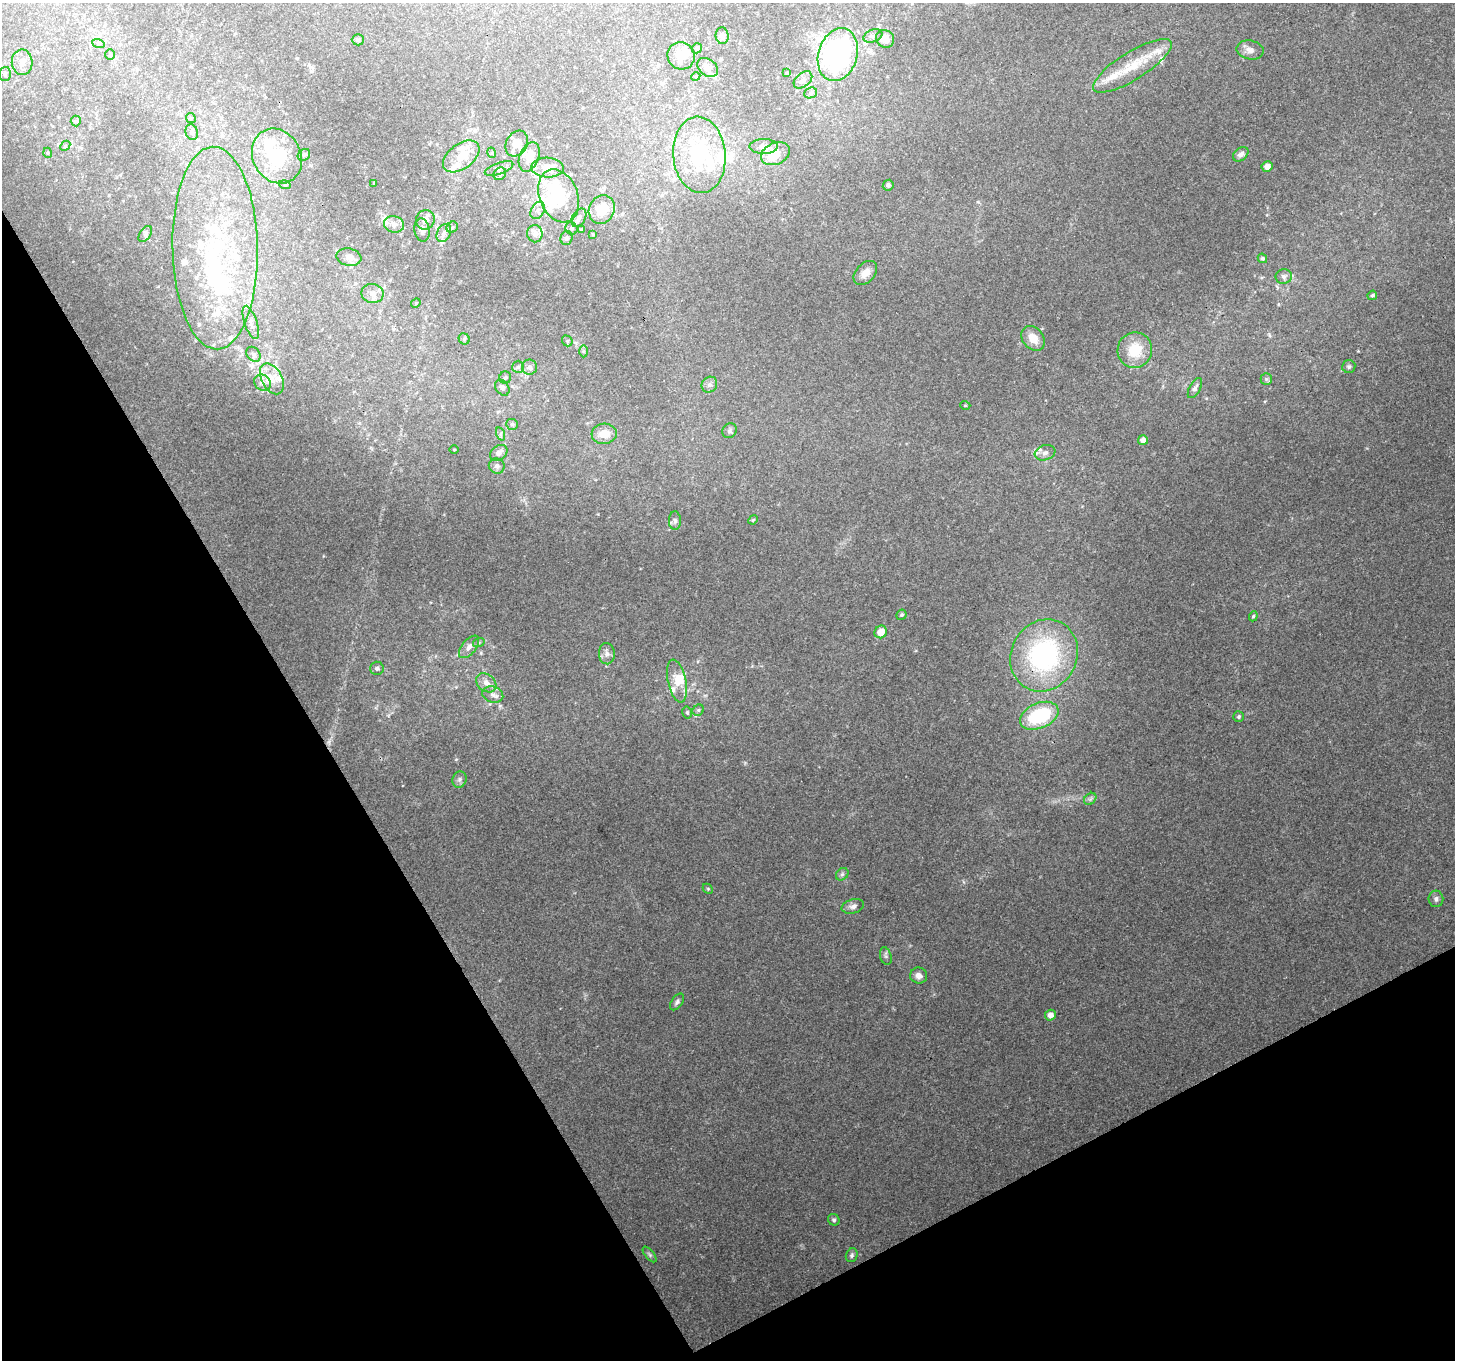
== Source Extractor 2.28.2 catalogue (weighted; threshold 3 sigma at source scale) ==
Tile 14 of 4 x 4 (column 2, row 4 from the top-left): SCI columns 1453-2905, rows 108-1465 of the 5814 x 5707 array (HDU 1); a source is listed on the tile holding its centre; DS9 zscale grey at full resolution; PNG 1457 x 1362 px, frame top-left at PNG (2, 3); each listed source drawn as its Kron ellipse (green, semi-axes under 4 px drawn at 4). Shown black and unused: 28% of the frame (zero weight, under 3 of 4 exposures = <1% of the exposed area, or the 3 px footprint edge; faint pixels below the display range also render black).
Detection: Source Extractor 2.28.2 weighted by HDU 2 'WHT'; one run over the whole footprint, this tile lists its part. Background 0.206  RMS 0.0076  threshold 0.0343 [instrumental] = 3 sigma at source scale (4.5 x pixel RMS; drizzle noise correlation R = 1.50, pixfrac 1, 0.0396/0.0396 arcsec/px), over >= 5 px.
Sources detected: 158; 9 inside a brighter object's white glare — neither listed nor drawn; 29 inside a brighter listed object's ellipse — not listed separately; the other 120 listed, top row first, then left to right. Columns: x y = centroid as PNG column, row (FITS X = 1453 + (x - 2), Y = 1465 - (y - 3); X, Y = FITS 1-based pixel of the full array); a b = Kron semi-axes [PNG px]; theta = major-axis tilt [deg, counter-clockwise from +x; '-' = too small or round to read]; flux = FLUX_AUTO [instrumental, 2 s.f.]
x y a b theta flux
722 36 8 6 -85 2.1
873 36 10 6 20 2.6
885 39 9 8 - 6.8
358 40 6 5 - 1.4
98 43 6 4 -19 1.2
697 48 5 5 - 1.5
1250 50 13 9 -10 4.9
110 55 5 5 - 1.3
838 55 27 19 74 170
681 56 14 13 - 10
22 62 13 10 -89 6.5
1132 66 45 14 32 26
708 67 11 8 -38 3.9
787 73 4 3 - 0.78
5 74 7 5 75 2
696 76 4 3 - 0.78
803 80 11 6 40 3.4
811 93 6 5 - 1.7
191 118 5 4 - 1
76 121 5 5 - 1.1
192 132 8 6 -71 2.4
517 144 14 10 60 7.4
65 146 6 4 46 1.1
763 146 14 7 1 4.4
48 153 5 3 - 0.7
492 153 5 3 - 0.72
775 154 15 11 24 12
1241 154 9 6 39 3.6
304 155 7 5 42 1.6
699 155 38 26 -85 57
277 156 28 24 -61 48
461 156 21 12 37 15
529 157 15 9 68 10
1267 166 5 5 - 5.6
499 168 15 5 20 3.4
547 168 16 10 -2 9.5
500 174 7 5 46 2
374 183 4 2 - 0.54
285 185 6 3 -17 0.86
888 185 6 5 - 2.1
559 196 27 19 -68 36
538 210 9 6 61 2.9
602 210 14 12 64 16
579 218 10 6 60 2.9
425 220 10 9 - 4.8
394 224 10 8 -15 4.3
452 227 6 5 - 1.3
571 228 6 5 - 1.7
422 230 12 7 -81 3.4
581 230 3 3 - 0.56
444 233 9 6 64 3.3
145 234 9 5 56 1.8
535 234 8 7 - 4.5
593 234 4 3 - 0.87
566 238 7 6 - 2.7
215 248 101 42 -89 140
349 257 12 8 -11 5.2
1262 258 5 4 - 1.7
865 273 14 9 46 6.7
1284 276 8 7 - 3
372 293 11 9 -11 5.7
1372 295 5 4 - 1.5
416 303 5 4 - 0.78
251 322 17 6 -72 4.6
1033 338 14 10 -49 10
464 339 6 5 - 1.2
567 341 5 5 - 1.4
1135 350 18 17 - 23
584 351 6 4 90 1.3
253 354 8 6 -52 2.1
518 367 6 6 - 1.8
529 367 7 7 - 3.5
1349 367 6 6 - 1.8
505 377 6 6 - 1.7
272 379 17 10 -62 9.3
1266 379 6 5 - 1.5
263 383 9 7 -42 3.8
709 385 8 7 - 2.8
502 388 8 6 -54 2.6
1195 388 11 5 61 3
965 405 5 3 - 0.64
512 424 6 5 - 1.4
730 431 8 7 - 2.1
501 434 7 4 -72 1.5
604 434 13 10 5 9.6
1143 440 5 5 - 4.1
454 450 4 3 - 0.61
499 453 9 7 35 4.1
1045 453 10 7 18 3.9
497 466 8 7 - 2.6
753 520 5 4 - 0.83
675 521 9 6 -88 2.4
901 615 5 5 - 1.5
1253 616 5 4 - 1.2
881 632 6 6 - 8.8
479 642 6 4 19 1
469 647 13 7 51 4.5
607 654 10 8 -87 3.9
1044 655 37 33 62 120
377 668 6 6 - 2.2
677 681 22 9 -78 12
486 683 11 8 -38 5.3
493 695 10 8 -17 4
698 710 6 5 - 1.5
687 712 6 4 -75 1.4
1039 716 20 12 23 58
1239 717 5 5 - 1.2
459 779 8 7 - 2.2
1090 799 7 5 45 1.7
842 874 7 5 44 1.8
708 889 6 4 -46 0.97
1436 899 8 7 - 2.7
853 906 11 7 15 3.3
886 956 9 5 -75 1.9
919 976 8 8 - 3.9
677 1002 9 5 57 2
1050 1015 5 5 - 5.1
834 1220 6 5 - 1.6
650 1254 9 4 -51 1.6
852 1255 7 5 67 1.8
Overlapping masked pixels (flux is a lower limit): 1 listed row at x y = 1044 655
Unlisted compact peaks at least as high as the median listed source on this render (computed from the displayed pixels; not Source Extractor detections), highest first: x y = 456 759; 1269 335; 1265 401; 1358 351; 963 882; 323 556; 978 202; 598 514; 745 762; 1367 448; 1267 215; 752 666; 388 716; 916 650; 1278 304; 1277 286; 524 500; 606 666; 1206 398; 403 785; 640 568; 436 656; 1082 506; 705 695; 576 343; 1262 277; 388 202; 585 995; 456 687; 499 980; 934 994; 698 661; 372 449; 1163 386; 375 707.